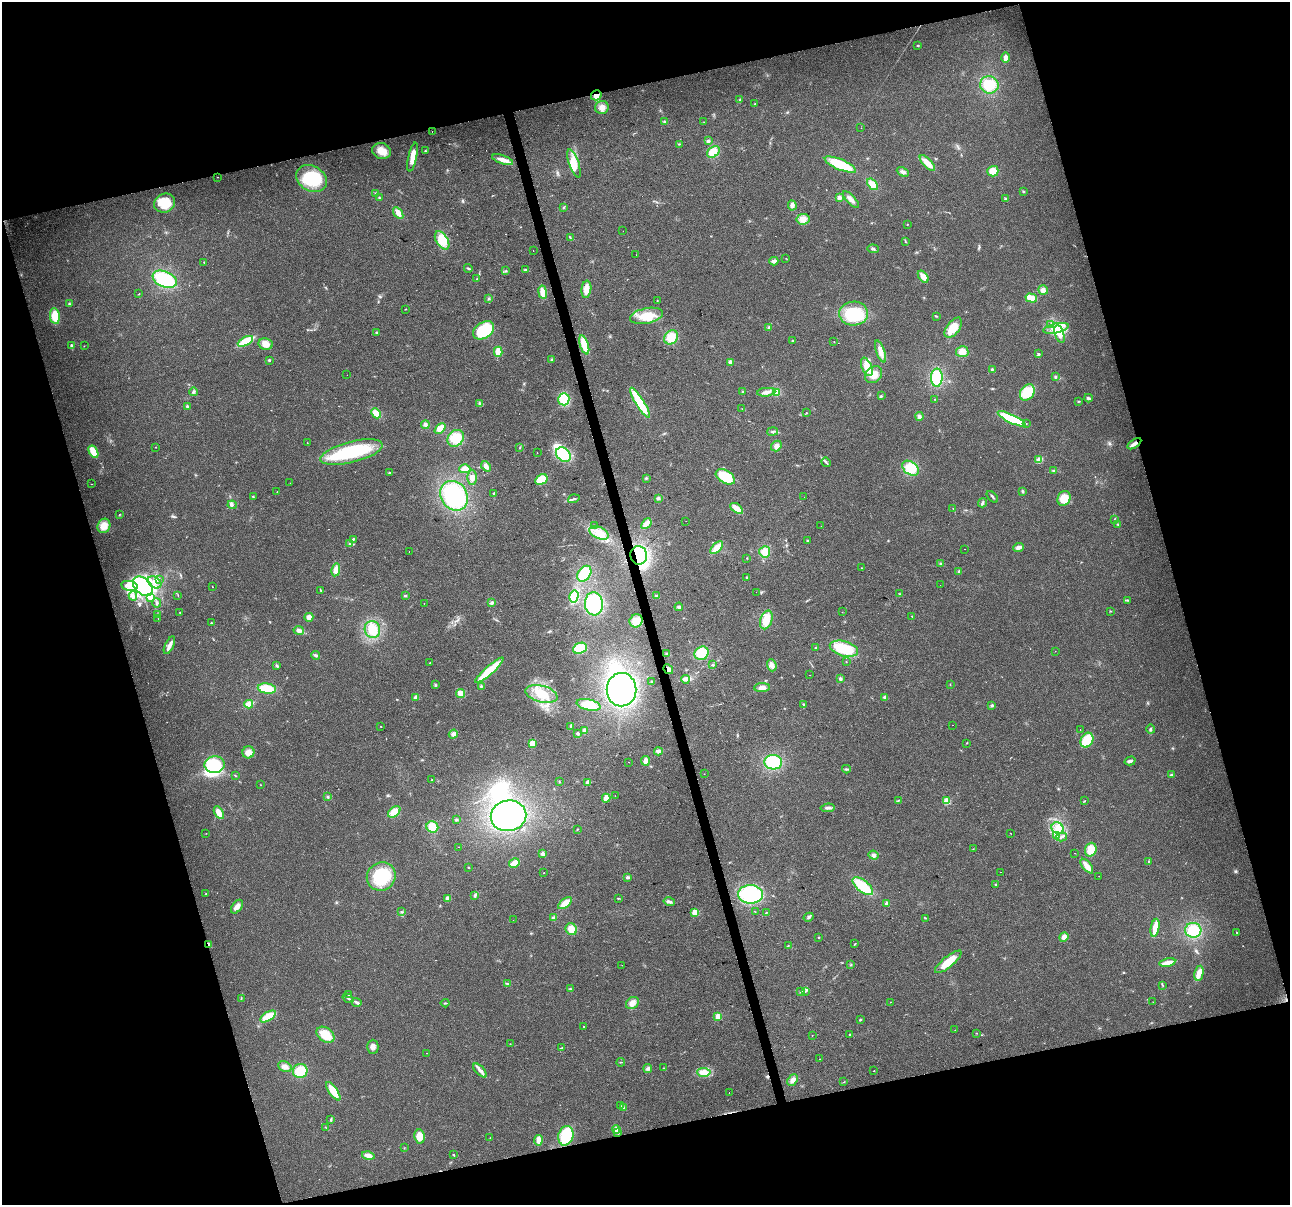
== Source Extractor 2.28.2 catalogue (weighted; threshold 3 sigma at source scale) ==
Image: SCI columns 1-5150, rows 96-4904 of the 5150 x 4949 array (HDU 1 of 3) = the unmasked area's bounding box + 8 px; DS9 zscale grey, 4 x 4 block average (1 PNG px = mean of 4 x 4 image px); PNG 1292 x 1207 px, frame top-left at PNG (2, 2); each listed source drawn as its Kron ellipse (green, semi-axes under 4 px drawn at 4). Shown black and unused: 32% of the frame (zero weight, under 2 of 3 exposures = <1% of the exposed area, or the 3 px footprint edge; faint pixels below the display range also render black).
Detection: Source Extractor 2.28.2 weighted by HDU 2 'WHT'. Background 0.0568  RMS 0.0076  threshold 0.0341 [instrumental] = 3 sigma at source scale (4.5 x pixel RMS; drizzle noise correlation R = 1.50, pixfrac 1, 0.0396/0.0396 arcsec/px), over >= 5 px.
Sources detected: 432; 1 too faint to see at this stretch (4 x 4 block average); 9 inside a brighter object's white glare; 5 cosmic-ray / hot-pixel residue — neither listed nor drawn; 2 coinciding with a brighter row at this scale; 26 inside a brighter listed object's ellipse — not listed separately; the other 389 listed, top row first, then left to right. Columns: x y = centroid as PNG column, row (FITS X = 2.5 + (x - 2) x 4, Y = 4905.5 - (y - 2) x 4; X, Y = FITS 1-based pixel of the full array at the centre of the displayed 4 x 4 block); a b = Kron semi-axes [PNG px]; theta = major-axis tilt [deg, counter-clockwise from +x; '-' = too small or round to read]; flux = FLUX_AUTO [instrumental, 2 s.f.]
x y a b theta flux
918 45 3 2 - 3.4
1005 58 5 3 - 26
989 85 9 8 - 100
596 95 5 5 - 29
740 100 3 2 - 4.2
755 104 3 2 - 2.7
602 107 7 6 - 30
665 122 3 2 - 3.8
704 122 2 2 - 1.2
861 128 2 2 - 1
432 132 2 2 - 1.2
708 141 3 3 - 8.2
679 144 2 2 - 3.4
382 151 9 8 - 46
425 151 2 2 - 3.4
713 152 7 5 36 75
412 157 15 4 78 51
502 160 11 4 -19 37
574 163 15 5 -71 53
927 163 10 4 -46 48
840 164 17 5 -23 180
993 171 5 5 - 59
903 172 6 3 -25 15
218 177 2 2 - 1.6
311 179 16 12 -30 200
872 184 6 4 -51 45
1023 192 3 2 - 3.4
376 193 3 2 - 4.8
379 198 3 2 - 3.7
839 198 4 3 - 9.8
851 199 10 3 -46 21
1005 199 3 2 - 5.6
164 203 10 9 - 140
792 205 5 4 - 16
564 207 2 2 - 2.7
398 213 6 4 -54 28
803 219 6 5 - 37
907 224 2 2 - 1.9
623 231 2 2 - 0.61
570 237 3 2 - 3.8
442 240 10 6 -59 84
905 242 2 2 - 3.3
873 249 6 2 -4 7.8
533 251 2 2 - 2.9
636 255 2 2 - 0.68
786 258 2 2 - 1.3
774 261 4 3 - 19
204 262 3 2 - 2.2
468 268 4 2 - 5.5
526 270 4 2 - 11
506 271 3 2 - 3.2
923 277 7 3 -53 41
165 279 13 8 -22 280
477 279 2 2 - 2.6
586 289 9 5 82 40
1043 290 5 4 - 18
543 292 7 4 -81 44
139 294 2 2 - 1.8
1031 298 6 3 -17 78
489 299 3 2 - 3.5
657 301 2 2 - 4.2
69 304 3 2 - 4.5
405 309 3 2 - 2.7
854 314 14 12 3 250
55 316 8 5 -82 77
646 316 17 7 12 95
936 316 3 2 - 4.3
1050 325 3 2 - 6.2
769 327 3 2 - 4.9
953 328 12 6 53 96
1056 328 13 4 12 51
484 330 11 8 33 210
376 332 3 2 - 4.2
1060 334 9 4 -72 39
671 337 7 6 - 71
793 340 2 2 - 2.3
245 341 8 4 28 110
834 342 2 2 - 1.3
266 344 7 5 -12 44
584 345 10 3 -73 87
72 346 2 2 - 15
84 346 2 2 - 1.1
880 351 11 4 -71 33
498 352 5 3 - 60
962 352 6 5 - 36
1038 353 3 3 - 5.9
551 359 2 2 - 2.4
269 360 2 2 - 19
730 362 2 2 - 86
867 367 10 5 -67 55
992 369 3 2 - 4.1
347 375 2 2 - 0.61
874 375 9 7 43 50
1055 376 4 2 - 5.2
937 378 9 6 89 140
743 391 2 2 - 2.7
193 392 4 3 - 8.8
766 392 9 3 6 22
776 392 4 4 - 47
1027 392 9 6 52 120
881 396 3 2 - 4
1088 398 4 2 - 9.9
564 399 6 5 - 120
935 399 2 2 - 1.9
1079 401 3 2 - 2.9
640 403 17 4 -58 190
480 404 3 3 - 11
187 406 2 2 - 21
742 409 2 2 - 2.5
376 413 5 4 - 55
806 413 2 2 - 2.3
919 416 4 3 - 9.8
1011 419 15 4 -26 210
1026 424 2 2 - 4.4
425 425 4 4 - 12
440 428 6 4 42 48
772 432 5 2 - 7.2
456 438 9 7 47 86
307 443 2 2 - 1.6
1134 444 8 2 34 27
776 446 6 5 - 20
155 447 2 2 - 1.1
520 447 3 2 - 2.4
93 452 7 3 -59 80
351 452 32 10 14 390
537 453 2 2 - 6.8
563 455 8 6 -44 140
1039 460 3 3 - 49
826 462 5 2 - 7.1
486 466 6 4 -48 17
911 468 9 6 -36 92
465 469 5 3 - 48
1053 470 3 2 - 3.7
389 473 3 2 - 4.3
472 477 7 4 -89 25
725 477 10 6 -31 190
646 478 3 2 - 4.1
541 480 6 4 31 94
290 483 2 2 - 1
92 484 2 2 - 1.3
1022 491 3 2 - 6
277 492 2 2 - 8.8
494 493 2 2 - 17
253 496 2 2 - 2.6
454 496 15 13 -56 430
804 497 2 2 - 0.88
992 497 7 2 -48 7.4
658 498 3 3 - 8.8
1064 498 7 6 - 69
574 499 6 2 19 8.9
982 503 4 3 - 7.8
232 505 5 2 - 6.1
737 508 7 3 -36 49
953 508 2 2 - 1.3
119 514 2 2 - 1.8
1114 520 2 2 - 2.4
686 521 2 2 - 0.62
646 524 6 2 50 58
1118 524 3 2 - 5.7
104 526 7 6 - 55
594 526 3 2 - 5.2
821 526 2 2 - 0.58
599 533 10 6 -24 50
353 539 3 2 - 4.8
807 541 3 2 - 7.1
350 544 3 2 - 4.6
1018 547 5 3 - 20
717 548 8 3 45 62
964 549 2 2 - 1.3
409 551 2 2 - 1.5
765 552 5 5 - 47
639 555 9 8 - 260
747 558 2 2 - 1.6
940 564 2 2 - 3.3
861 568 2 2 - 2.3
336 570 6 4 81 30
959 571 3 2 - 4.5
584 574 9 6 54 150
746 577 2 2 - 2.9
159 579 3 2 - 5.1
155 582 7 5 -40 33
940 585 2 2 - 5.2
129 586 8 5 -10 33
143 586 11 7 -44 390
212 587 2 2 - 1.5
320 590 3 2 - 3.1
756 592 2 2 - 0.7
900 594 2 2 - 3
178 595 3 2 - 2
133 596 4 3 - 15
405 596 4 2 - 5.6
574 596 6 4 76 130
656 596 3 3 - 5.1
151 598 4 3 - 8.9
1128 600 4 2 - 4.6
157 603 4 2 - 7.7
424 603 2 2 - 0.87
492 603 4 3 - 9.8
594 604 11 9 -85 250
679 607 4 3 - 7.9
1110 611 2 2 - 2.3
842 612 2 2 - 1
180 613 2 2 - 1.4
157 614 2 2 - 1.5
912 616 3 2 - 2.9
309 617 4 4 - 20
158 619 2 2 - 1.4
766 620 9 6 72 71
636 621 7 6 - 34
211 623 2 2 - 2.5
299 630 5 3 - 16
372 630 8 7 - 79
169 645 9 3 64 27
580 648 7 5 23 99
816 648 2 2 - 19
844 649 14 7 -16 180
1055 651 2 2 - 0.79
667 653 3 2 - 3.5
702 653 7 6 - 110
316 655 4 3 - 7.8
846 662 2 2 - 1.2
430 663 2 2 - 2.1
713 665 3 2 - 3.1
772 665 6 4 -68 28
277 666 3 2 - 6.2
668 669 5 3 - 19
489 670 18 3 42 190
810 675 2 2 - 0.73
686 679 4 3 - 11
840 679 2 2 - 17
652 681 2 2 - 1.5
435 685 3 2 - 4.6
950 685 2 2 - 1.5
481 686 3 2 - 5.1
267 688 9 5 -9 100
762 688 8 4 2 23
621 690 17 15 89 500
461 694 4 3 - 50
541 694 16 8 -14 120
416 697 4 3 - 13
885 698 3 3 - 17
249 704 4 2 - 66
803 704 2 2 - 3.5
589 705 12 5 -13 86
992 706 3 3 - 6.3
952 725 2 2 - 0.96
381 726 2 2 - 2.2
571 726 2 2 - 3.2
1150 729 4 2 - 5.9
584 730 3 3 - 21
1080 730 2 2 - 1.5
577 733 3 2 - 9.9
453 734 5 4 - 15
1087 740 8 6 62 110
532 743 2 2 - 190
967 743 2 2 - 2.4
658 751 4 3 - 21
248 752 6 6 - 34
645 761 5 3 - 27
1130 761 5 3 - 10
629 762 2 2 - 13
773 762 9 7 -4 180
215 765 10 8 3 210
846 769 4 2 - 5.1
704 774 2 2 - 4.1
1171 775 3 2 - 4.2
236 776 3 2 - 3.2
432 780 2 2 - 6.4
559 782 2 2 - 2.4
588 782 4 3 - 15
261 785 2 2 - 1.2
615 796 2 2 - 1.5
328 797 3 2 - 4.2
606 798 4 3 - 44
898 800 3 2 - 4.6
947 801 2 2 - 230
1084 801 3 2 - 2.2
828 808 7 3 7 13
394 812 7 4 41 47
219 813 7 3 -60 48
508 816 18 15 11 490
456 820 3 3 - 5.6
432 827 6 5 - 66
1057 828 6 5 - 32
577 829 2 2 - 2.5
206 833 2 2 - 1.5
1011 833 2 2 - 1.2
1056 835 4 2 - 7.4
1061 837 6 2 17 8.9
459 847 2 2 - 0.95
973 849 2 2 - 1.9
1091 850 7 5 71 57
1074 853 2 2 - 1.3
543 854 3 2 - 18
874 855 5 3 - 9.7
1149 861 2 2 - 2
514 863 5 3 - 58
1087 866 8 3 -52 52
469 868 2 2 - 2.5
1001 872 2 2 - 0.77
544 873 2 2 - 6.1
381 876 15 14 - 240
1099 876 2 2 - 5.8
628 877 3 2 - 4.7
996 884 2 2 - 3.4
863 886 12 5 -39 140
206 894 3 2 - 3.5
751 894 12 9 -1 310
475 895 4 3 - 6.7
448 898 3 2 - 24
618 898 3 2 - 3.4
669 902 5 3 - 13
565 903 8 3 38 63
887 903 2 2 - 63
237 907 8 4 54 27
402 912 2 2 - 2.5
755 912 2 2 - 0.92
767 912 3 2 - 2.7
695 913 4 3 - 37
809 917 5 2 - 7.6
554 918 4 3 - 11
926 918 2 2 - 1.8
513 920 2 2 - 0.89
1155 928 9 3 79 81
571 929 6 5 - 48
1193 930 8 7 - 130
1237 932 2 2 - 2.2
1064 937 5 4 - 22
819 938 2 2 - 6.2
855 944 3 2 - 3.6
209 945 3 2 - 18
788 946 2 2 - 3.4
948 962 16 5 39 77
1167 962 8 3 11 31
622 965 2 2 - 2.9
850 965 3 2 - 3.4
1199 973 7 4 78 42
507 983 3 2 - 3.9
1163 985 2 2 - 1.4
570 989 2 2 - 2.7
805 991 4 2 - 7.1
801 992 3 2 - 5.1
349 995 3 2 - 4.4
241 998 3 2 - 3.2
348 998 6 2 -35 6.6
357 1002 5 3 - 11
890 1002 2 2 - 0.9
1153 1002 2 2 - 0.84
445 1003 4 2 - 4.5
632 1003 7 5 38 33
268 1016 9 4 31 94
718 1017 2 2 - 180
860 1020 2 2 - 4.4
584 1026 2 2 - 2.2
955 1030 2 2 - 0.91
977 1033 2 2 - 1.4
850 1034 2 2 - 8.4
325 1035 10 7 -36 89
812 1035 2 2 - 3.8
510 1044 2 2 - 1.3
373 1047 7 5 89 21
562 1048 4 2 - 3.8
427 1053 2 2 - 0.95
819 1059 2 2 - 14
621 1062 4 2 - 3.5
285 1067 7 5 -29 25
663 1068 2 2 - 2.4
648 1069 4 4 - 10
300 1071 7 7 - 95
480 1071 9 3 -47 18
873 1071 2 2 - 2.5
704 1072 7 4 -3 51
793 1080 6 4 50 24
844 1082 2 2 - 1.8
333 1091 11 4 -55 76
729 1092 2 2 - 2.5
621 1106 2 2 - 1.4
624 1108 3 2 - 2.9
331 1119 3 2 - 4
326 1128 3 2 - 2.4
616 1129 4 3 - 20
618 1133 3 2 - 6.1
420 1136 7 5 -81 53
566 1136 10 7 74 160
490 1138 2 2 - 1.2
538 1140 5 3 - 33
404 1148 2 2 - 1.4
453 1155 2 2 - 4
368 1156 6 4 -14 24
Overlapping masked pixels (flux is a lower limit): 5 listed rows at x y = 596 95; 1134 444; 639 555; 668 669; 209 945
Diffuse or blended objects may show on this block-average render without a row.